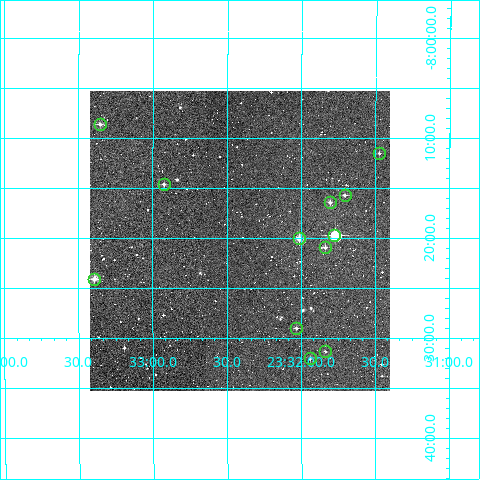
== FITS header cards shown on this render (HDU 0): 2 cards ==
NAXIS1  =                  300
NAXIS2  =                  300

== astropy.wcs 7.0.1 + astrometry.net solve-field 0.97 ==
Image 300 x 300 px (HDU 0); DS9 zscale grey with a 90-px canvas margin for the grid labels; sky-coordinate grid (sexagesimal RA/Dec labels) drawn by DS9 from the SOLVED WCS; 12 Tycho-2 reference stars matched to detected sources circled (green)
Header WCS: RA---TAN/DEC--TAN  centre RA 23:32:25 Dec -08:20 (353.10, -8.34 deg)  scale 6 arcsec/px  FOV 30.0' x 30.0'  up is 0 deg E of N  parity normal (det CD < 0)
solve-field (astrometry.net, Tycho-2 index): VERIFIED the header's WCS against the Tycho-2 star catalogue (verified at 2 index scales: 10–12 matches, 0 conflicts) and refined it, rather than solving blind
Solved WCS: RA---TAN-SIP/DEC--TAN-SIP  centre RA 23:32:25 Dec -08:20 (353.10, -8.34 deg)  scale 6 arcsec/px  FOV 30.0' x 30.0'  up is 0 deg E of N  parity normal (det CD < 0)
The solver's refit moves the header's centre by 1.2 arcsec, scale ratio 1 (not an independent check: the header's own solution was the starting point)
Tycho-2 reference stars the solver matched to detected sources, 12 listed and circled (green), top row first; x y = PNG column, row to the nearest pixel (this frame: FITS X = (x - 90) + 1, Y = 300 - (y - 91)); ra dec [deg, ICRS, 3 dp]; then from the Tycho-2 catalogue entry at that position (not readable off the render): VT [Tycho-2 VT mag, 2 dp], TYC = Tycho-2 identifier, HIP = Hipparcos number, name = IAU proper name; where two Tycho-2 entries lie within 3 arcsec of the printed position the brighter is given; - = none
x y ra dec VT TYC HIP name
100 124 353.339 -8.144 11.03 5829-507-1 - -
379 153 352.868 -8.192 12.00 5829-443-1 - -
164 184 353.231 -8.244 11.53 5829-391-1 - -
345 195 352.926 -8.262 11.48 5829-356-1 - -
330 202 352.951 -8.274 11.33 5829-343-1 - -
334 235 352.943 -8.329 9.07 5829-284-1 116124 -
299 238 353.003 -8.334 10.08 5829-281-1 - -
325 247 352.959 -8.349 11.62 5829-270-1 - -
94 279 353.348 -8.401 10.43 5829-194-1 - -
296 328 353.008 -8.484 11.79 5829-74-1 - -
325 351 352.958 -8.523 11.76 5829-46-1 - -
310 358 352.985 -8.535 12.21 5829-62-1 - -